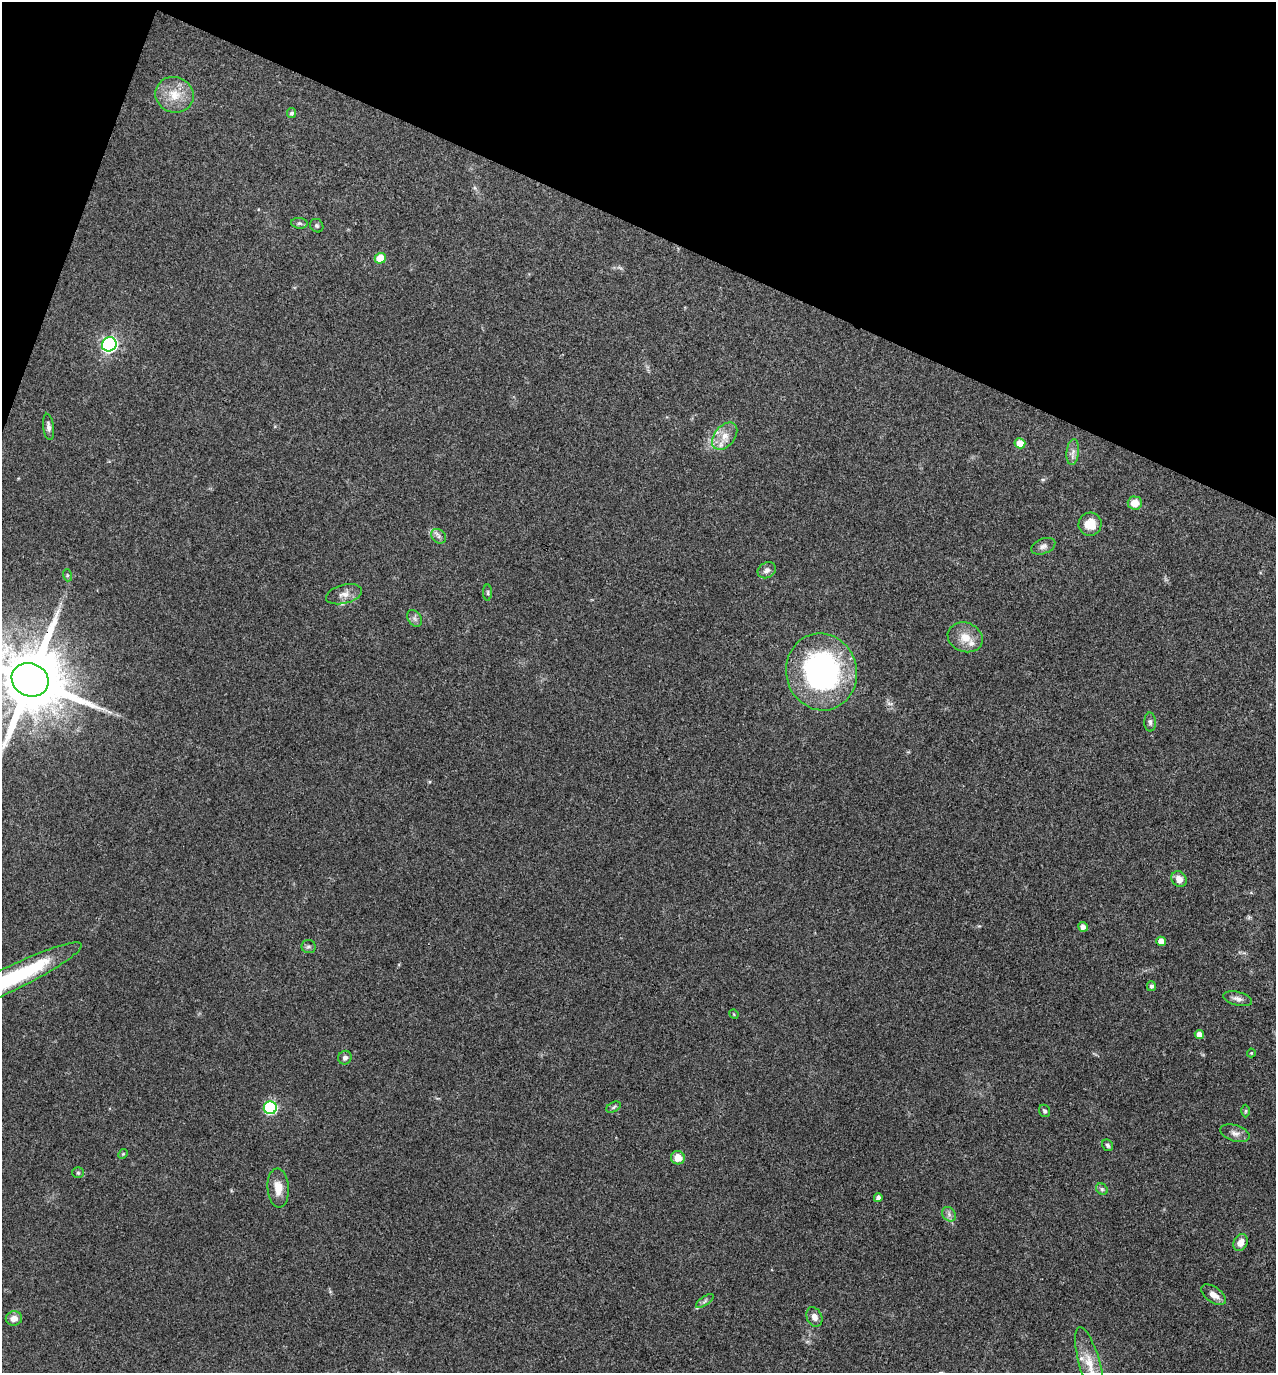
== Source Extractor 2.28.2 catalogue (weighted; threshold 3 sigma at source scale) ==
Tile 2 of 4 x 4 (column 2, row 1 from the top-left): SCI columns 1412-2685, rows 4119-5489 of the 5504 x 5492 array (HDU 1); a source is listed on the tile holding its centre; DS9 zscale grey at full resolution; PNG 1278 x 1375 px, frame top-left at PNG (2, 2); each listed source drawn as its Kron ellipse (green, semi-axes under 4 px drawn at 4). Shown black and unused: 19% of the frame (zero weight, under 3 of 4 exposures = <1% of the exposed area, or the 3 px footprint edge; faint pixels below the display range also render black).
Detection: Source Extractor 2.28.2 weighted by HDU 2 'WHT'; one run over the whole footprint, this tile lists its part. Background 0.0934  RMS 0.006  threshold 0.0269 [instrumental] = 3 sigma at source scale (4.5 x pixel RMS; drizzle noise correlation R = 1.50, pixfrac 1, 0.05/0.05 arcsec/px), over >= 5 px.
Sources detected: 55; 2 inside a brighter listed object's ellipse — not listed separately; the other 53 listed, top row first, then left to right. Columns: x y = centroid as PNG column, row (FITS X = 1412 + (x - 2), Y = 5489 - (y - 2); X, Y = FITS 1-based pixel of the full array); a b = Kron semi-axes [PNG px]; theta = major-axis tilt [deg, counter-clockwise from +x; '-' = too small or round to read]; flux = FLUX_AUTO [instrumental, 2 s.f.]
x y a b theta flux
174 95 19 17 -20 12
292 113 5 4 - 1.4
299 223 8 5 -6 1.3
317 226 7 6 - 1.2
380 258 6 5 - 13
109 344 7 7 - 150
48 427 13 5 -83 2.6
725 436 16 10 50 7.1
1020 443 5 5 - 9.5
1073 452 13 6 84 3.2
1135 503 7 6 - 7.4
1090 524 11 11 - 8.2
439 536 8 6 -44 1.9
1043 546 12 7 21 2.5
767 570 10 7 31 2.7
67 575 6 4 -72 0.72
488 593 8 4 -90 0.93
344 594 18 9 14 5.1
415 618 9 6 -55 2.1
965 637 18 14 -20 8.9
821 672 39 35 -77 140
30 680 19 16 -24 7200
1150 722 9 6 -89 1.7
1179 879 8 7 - 4.5
1083 927 5 4 - 3.2
1161 941 5 4 - 5.9
308 947 7 6 - 1.4
14 977 74 12 26 66
1151 986 5 4 - 1.6
1238 999 15 6 -14 3
734 1014 5 4 - 0.65
1199 1034 5 4 - 4.3
1251 1053 4 4 - 0.66
345 1058 7 6 - 2.1
614 1107 8 5 28 1
270 1108 6 6 - 62
1044 1111 6 5 - 1.3
1245 1111 6 4 89 0.88
1235 1133 15 8 -17 3.6
1108 1145 6 5 - 1.2
123 1154 5 4 - 0.65
678 1158 7 6 - 7.3
78 1173 6 5 - 1
278 1188 19 10 -86 8.1
1102 1189 6 5 - 1.1
878 1198 4 4 - 2.3
949 1214 8 6 -47 2
1240 1243 9 7 62 4.8
1213 1295 14 7 -37 4.8
705 1301 10 4 34 1.5
814 1317 10 7 -64 3.6
14 1318 8 7 - 4.4
1090 1364 38 10 -75 12
Overlapping masked pixels (flux is a lower limit): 1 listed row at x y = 30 680
Isophote crosses this tile's border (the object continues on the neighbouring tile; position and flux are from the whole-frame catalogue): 3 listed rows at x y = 30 680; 14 977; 1090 1364